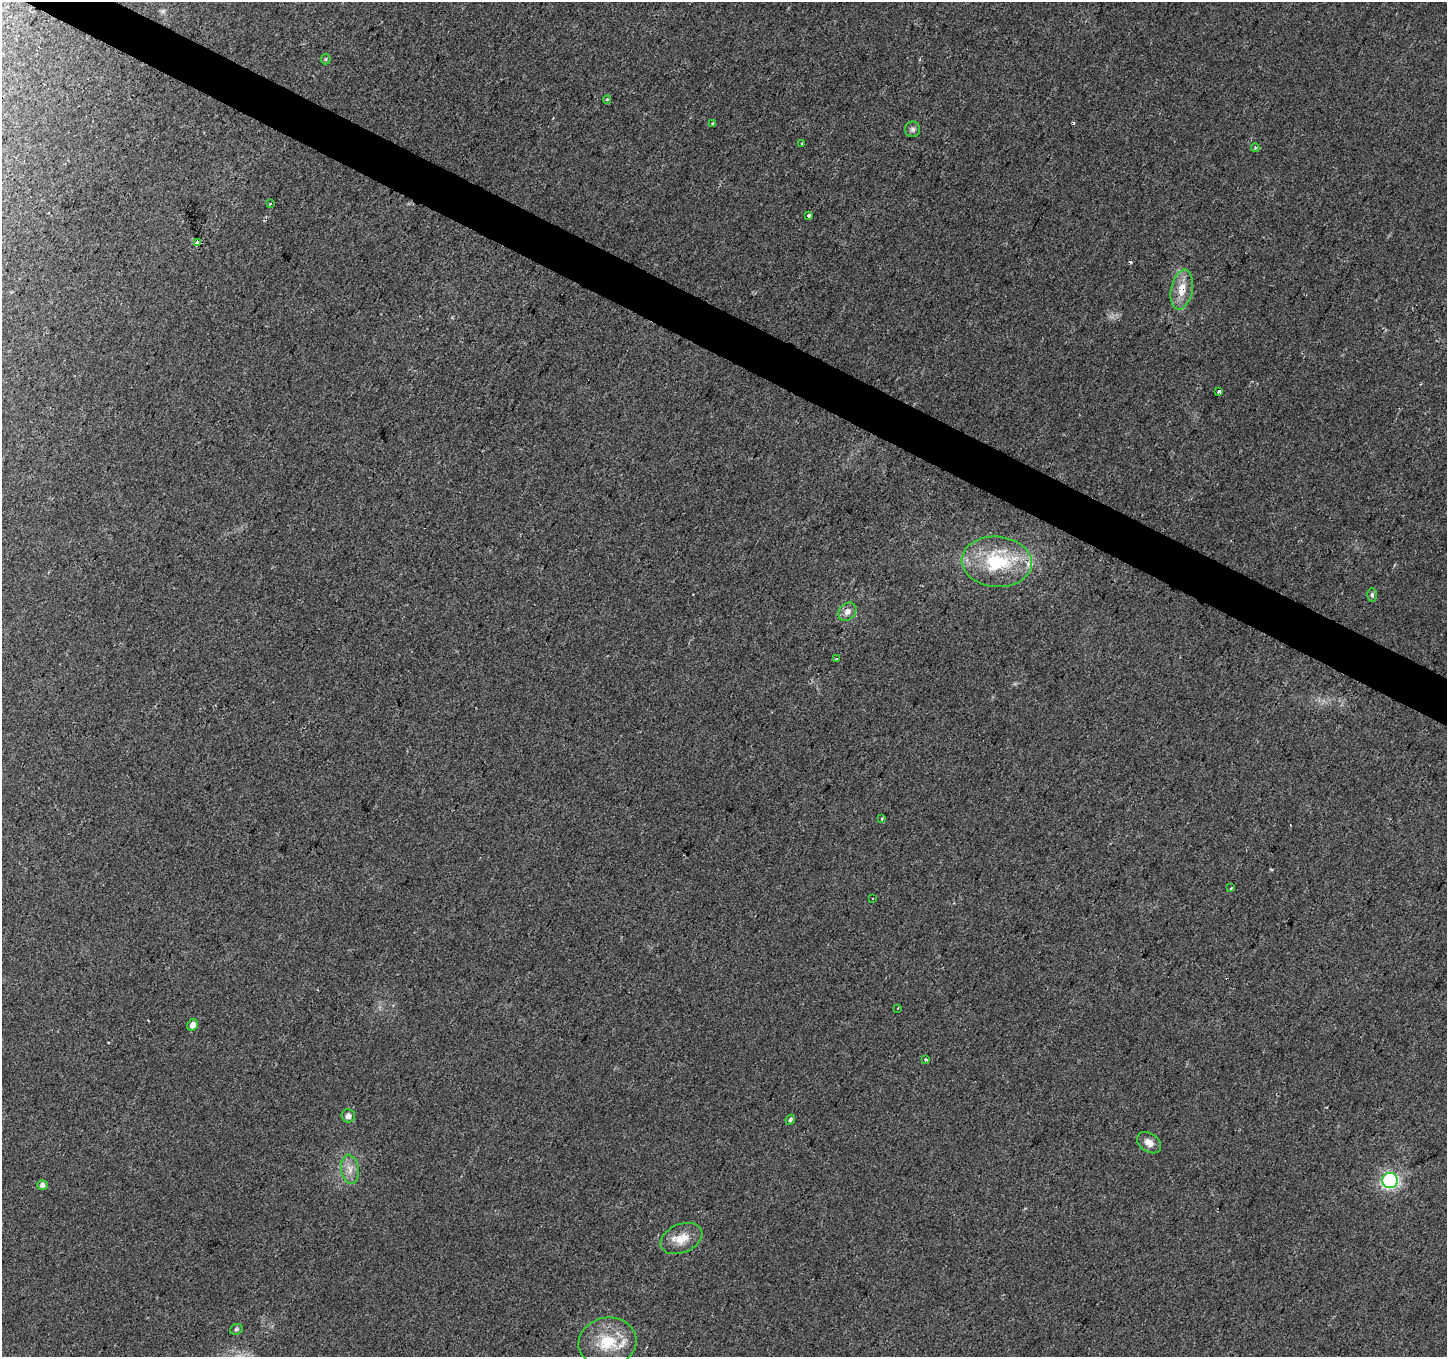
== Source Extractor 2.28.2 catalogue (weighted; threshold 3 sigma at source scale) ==
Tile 11 of 4 x 4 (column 3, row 3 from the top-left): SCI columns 2892-4336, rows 1553-2907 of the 5788 x 5880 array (HDU 1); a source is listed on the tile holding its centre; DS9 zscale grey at full resolution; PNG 1449 x 1359 px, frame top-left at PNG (2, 2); each listed source drawn as its Kron ellipse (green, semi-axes under 4 px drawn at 4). Shown black and unused: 3% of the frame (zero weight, under 2 of 3 exposures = <1% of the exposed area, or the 3 px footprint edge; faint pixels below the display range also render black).
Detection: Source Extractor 2.28.2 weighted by HDU 2 'WHT'; one run over the whole footprint, this tile lists its part. Background 0.0297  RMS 0.0064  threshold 0.0286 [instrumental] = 3 sigma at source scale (4.5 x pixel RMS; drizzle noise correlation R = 1.50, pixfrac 1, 0.0396/0.0396 arcsec/px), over >= 5 px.
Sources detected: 35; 4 cosmic-ray / hot-pixel residue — neither listed nor drawn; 1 inside a brighter listed object's ellipse — not listed separately; the other 30 listed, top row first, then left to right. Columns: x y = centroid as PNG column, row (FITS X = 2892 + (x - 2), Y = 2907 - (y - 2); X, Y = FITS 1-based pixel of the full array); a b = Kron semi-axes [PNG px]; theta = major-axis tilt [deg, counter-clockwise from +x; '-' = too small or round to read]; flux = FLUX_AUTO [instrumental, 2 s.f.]
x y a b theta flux
326 59 5 5 - 0.81
607 100 4 3 - 1.3
712 124 3 3 - 3.5
913 129 7 7 - 1.9
801 143 4 3 - 11
1255 148 4 3 - 1
270 204 3 3 - 4.1
808 216 3 3 - 5.8
197 242 3 3 - 22
1182 289 20 10 79 11
1219 391 3 3 - 11
997 562 35 25 -5 46
1372 595 7 4 89 1.5
847 612 10 8 48 4.1
836 659 3 3 - 3.5
882 819 3 3 - 0.91
1231 888 4 3 - 7.4
873 899 3 3 - 1.1
898 1008 3 2 - 0.57
193 1025 6 5 - 3.8
926 1060 3 3 - 2.1
348 1116 6 6 - 3.3
790 1120 5 4 - 1.2
1149 1143 13 9 -35 5
350 1169 14 9 -82 5.6
1390 1181 8 7 - 120
42 1185 5 5 - 2.9
681 1239 22 14 24 10
236 1329 6 5 - 1.1
607 1342 29 24 10 26
Overlapping masked pixels (flux is a lower limit): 1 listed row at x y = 1182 289